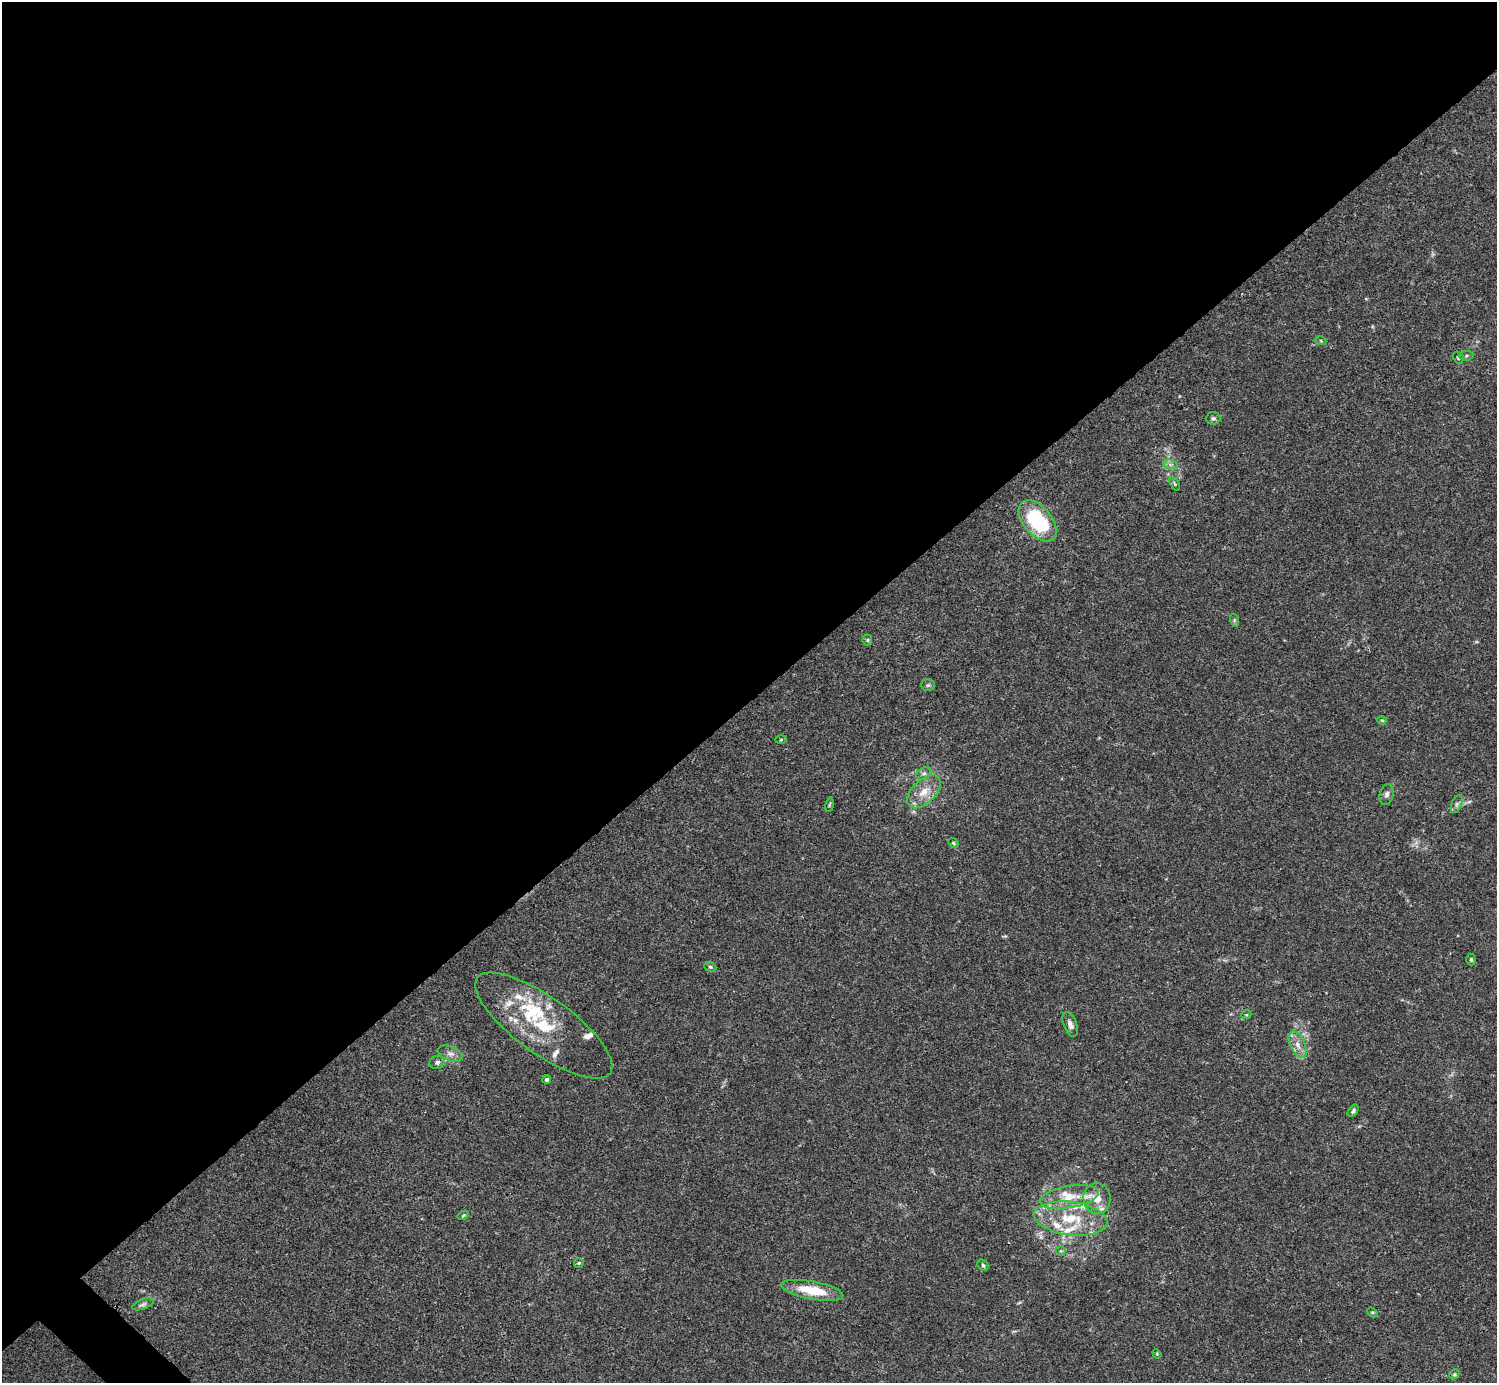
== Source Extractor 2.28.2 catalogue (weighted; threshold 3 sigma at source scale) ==
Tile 2 of 4 x 4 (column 2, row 1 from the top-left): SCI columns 1495-2989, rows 4302-5682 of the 5982 x 5981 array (HDU 1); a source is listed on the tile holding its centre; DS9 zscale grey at full resolution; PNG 1499 x 1385 px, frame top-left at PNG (2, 2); each listed source drawn as its Kron ellipse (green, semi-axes under 4 px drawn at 4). Shown black and unused: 51% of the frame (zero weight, under 3 of 4 exposures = <1% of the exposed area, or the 3 px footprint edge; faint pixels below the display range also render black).
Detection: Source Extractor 2.28.2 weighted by HDU 2 'WHT'; one run over the whole footprint, this tile lists its part. Background 0.0165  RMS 0.0022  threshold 0.00978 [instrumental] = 3 sigma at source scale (4.5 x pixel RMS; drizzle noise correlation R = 1.50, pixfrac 1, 0.05/0.05 arcsec/px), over >= 5 px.
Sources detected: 53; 13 inside a brighter listed object's ellipse — not listed separately; the other 40 listed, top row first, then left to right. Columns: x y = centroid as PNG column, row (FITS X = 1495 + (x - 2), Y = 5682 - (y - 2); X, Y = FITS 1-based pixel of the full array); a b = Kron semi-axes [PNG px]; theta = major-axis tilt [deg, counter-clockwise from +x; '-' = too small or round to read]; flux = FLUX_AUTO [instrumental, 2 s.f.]
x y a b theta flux
1321 341 6 3 -19 0.22
1466 356 7 4 8 0.37
1458 357 6 5 - 0.4
1213 418 7 6 - 0.49
1170 464 7 4 -19 0.56
1175 484 7 4 -60 0.33
1038 521 24 14 -50 16
1234 620 6 4 -73 0.31
867 640 5 5 - 0.28
928 685 7 6 - 0.45
1382 720 4 4 - 0.24
781 740 6 4 2 0.22
924 773 8 5 29 0.6
924 792 20 11 44 3.4
1387 794 10 7 75 0.86
1457 804 9 5 67 0.61
830 805 7 3 80 0.26
953 843 5 4 - 0.26
1471 959 6 4 -90 0.41
710 967 6 4 -21 0.34
1246 1015 5 3 - 0.19
1070 1024 13 6 -68 1
544 1026 82 28 -36 18
1298 1045 14 7 -65 1.7
450 1054 13 7 -21 1.1
437 1062 8 6 17 0.7
547 1079 4 4 - 0.58
1353 1111 7 4 54 0.41
1069 1197 30 11 10 4.8
1097 1198 15 13 -85 3.2
463 1215 6 4 33 0.25
1070 1218 37 16 -7 9.2
1061 1251 5 5 - 0.26
579 1263 5 4 - 0.22
983 1265 6 5 - 0.35
812 1290 32 9 -11 6.3
143 1304 11 5 21 0.59
1372 1312 6 4 -41 0.27
1157 1354 5 4 - 0.22
1454 1374 5 4 - 0.29